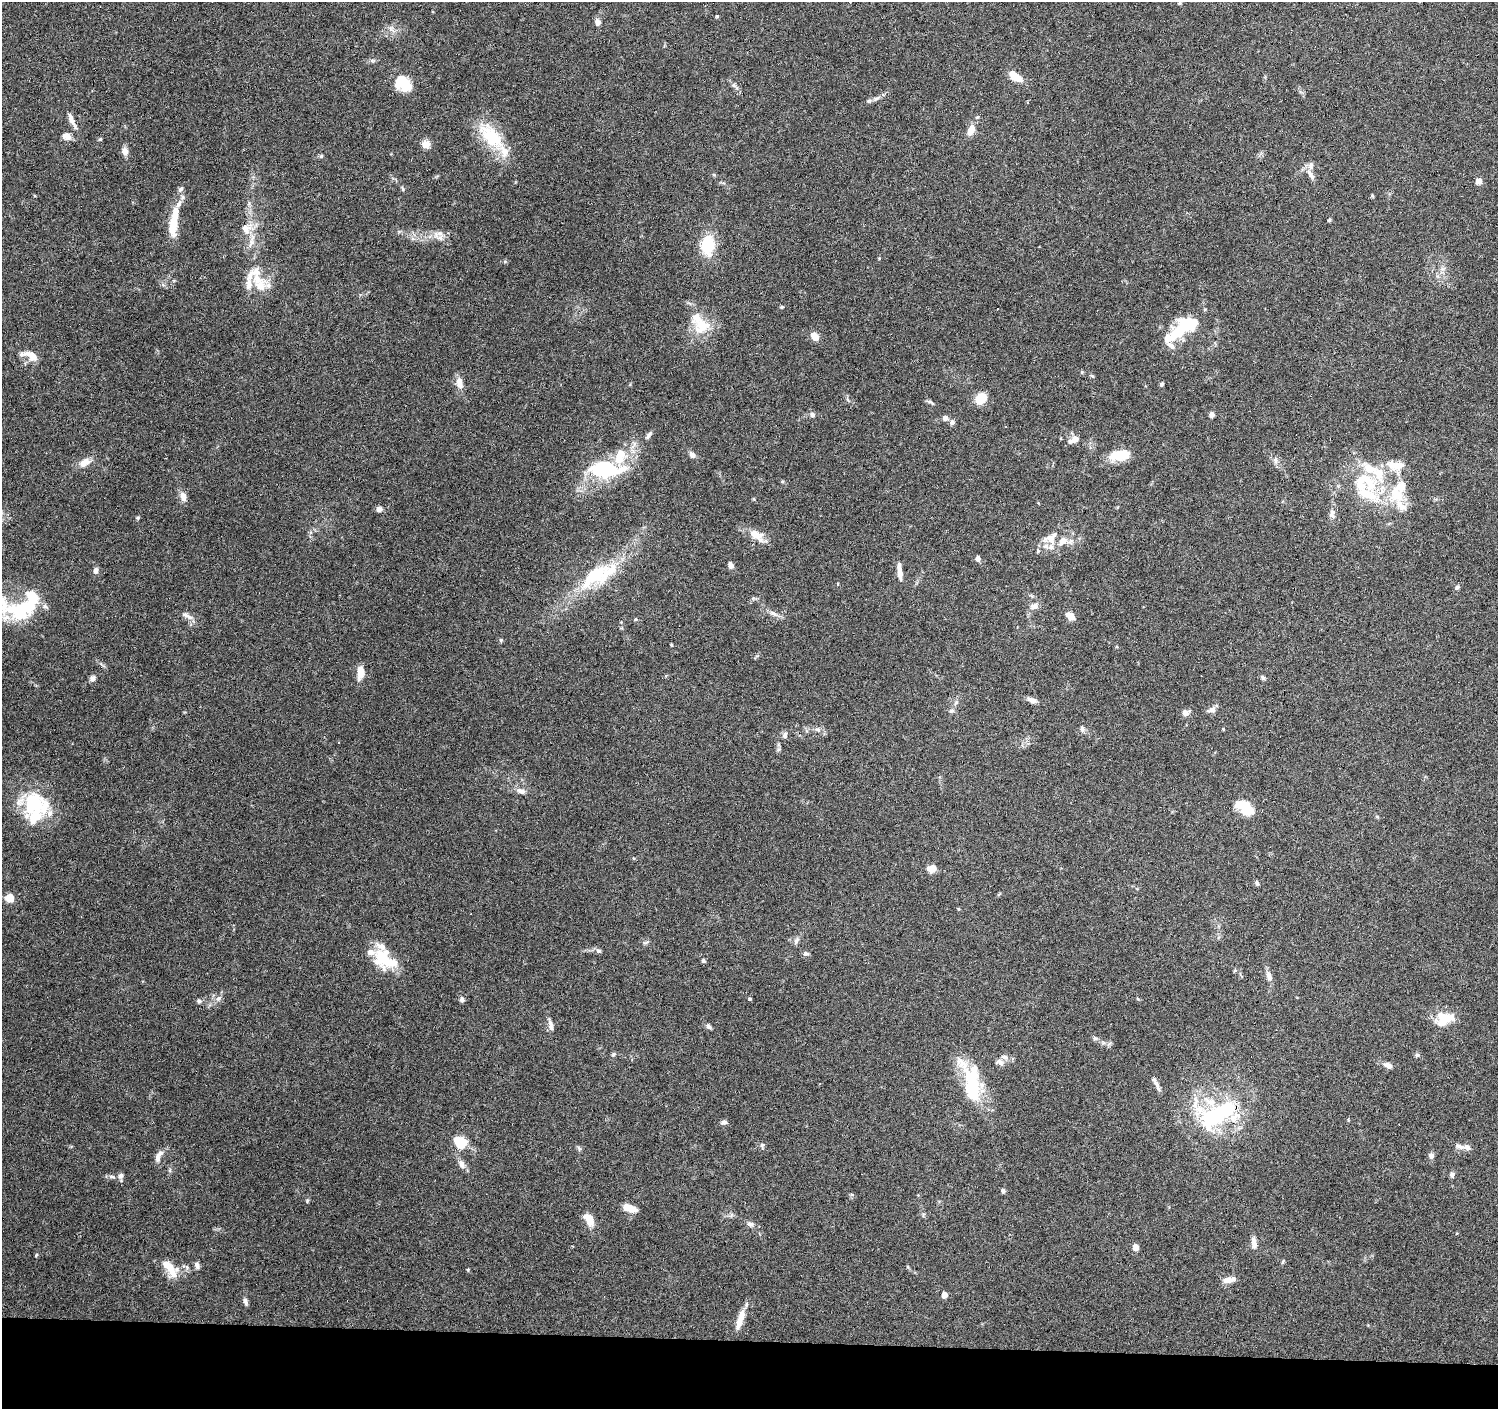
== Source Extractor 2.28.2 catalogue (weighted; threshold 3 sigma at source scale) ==
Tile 8 of 3 x 3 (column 2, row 3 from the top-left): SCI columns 1497-2992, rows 228-1634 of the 4493 x 4730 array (HDU 1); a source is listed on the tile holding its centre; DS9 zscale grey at full resolution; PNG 1500 x 1411 px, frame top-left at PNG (2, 2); no overlay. Shown black and unused: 5% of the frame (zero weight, under 3 of 6 exposures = <1% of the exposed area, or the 3 px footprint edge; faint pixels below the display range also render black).
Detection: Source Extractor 2.28.2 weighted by HDU 2 'WHT'; one run over the whole footprint, this tile lists its part. Background 0.0874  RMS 0.0044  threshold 0.0182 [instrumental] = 3 sigma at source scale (4.09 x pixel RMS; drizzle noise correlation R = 1.36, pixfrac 0.8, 0.0396/0.0396 arcsec/px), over >= 5 px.
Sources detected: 175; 7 inside a brighter object's white glare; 1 cosmic-ray / hot-pixel residue — not listed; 32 inside a brighter listed object's ellipse — not listed separately; the other 135 listed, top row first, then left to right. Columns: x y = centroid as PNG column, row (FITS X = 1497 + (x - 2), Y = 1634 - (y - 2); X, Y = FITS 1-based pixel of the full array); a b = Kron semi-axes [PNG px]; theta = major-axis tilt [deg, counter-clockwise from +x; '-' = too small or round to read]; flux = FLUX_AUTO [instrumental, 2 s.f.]
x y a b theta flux
717 16 5 4 - 0.43
598 22 8 6 -83 1.7
1015 76 15 7 -35 6.6
402 83 19 13 -42 12
734 85 7 4 -3 0.8
876 98 11 5 19 1.6
71 120 21 5 -65 2.7
971 130 13 7 66 3.7
67 136 8 6 -28 3.6
491 136 44 19 -45 18
100 139 5 4 - 0.45
425 144 10 9 - 2.6
125 151 8 7 - 2.7
321 156 5 5 - 0.57
1311 175 15 6 -58 2.3
1478 181 6 6 - 2.2
181 189 8 5 39 0.91
1372 195 5 4 - 0.45
1329 220 5 4 - 0.43
173 223 36 9 81 13
245 229 14 10 -66 4.1
440 238 11 9 47 2.4
251 243 16 5 73 2.3
707 245 19 13 85 15
258 280 20 14 -32 7.3
781 307 4 4 - 0.49
700 323 35 20 -57 12
1181 328 45 15 56 16
815 336 8 6 -50 4
31 355 17 9 -26 4.9
459 383 17 8 -79 3.3
1162 384 4 4 - 0.75
981 398 10 8 50 8.5
930 402 13 3 -35 0.82
1212 414 6 5 - 1.3
812 415 6 6 - 1.3
945 418 8 7 - 1.6
952 423 7 6 - 1
649 435 12 5 57 1.1
1074 439 12 8 63 2.1
692 455 8 7 - 1.4
1120 455 22 11 9 9.9
1275 460 9 4 82 0.99
85 462 15 9 27 3.8
1398 465 20 12 10 5.8
602 468 34 24 12 25
1363 479 27 13 5 11
1396 494 25 19 -55 14
1372 496 23 13 -45 9.4
183 497 13 8 -75 2.4
379 509 7 7 - 1.2
1332 514 12 7 -86 2
138 518 6 4 -72 0.44
757 535 22 12 -35 5.3
1050 538 21 13 26 5.7
978 558 6 6 - 1.2
731 565 7 5 -70 1.9
96 570 8 5 82 1.4
900 571 21 5 -84 3
595 575 48 21 40 23
838 584 5 3 - 0.32
1457 587 7 5 72 0.76
1034 606 11 8 6 2
17 612 54 21 -23 23
773 613 13 6 -26 1.8
1070 616 9 6 -35 3.9
189 617 12 6 -32 1.9
635 619 5 4 - 0.45
501 640 5 5 - 0.54
671 645 4 3 - 0.38
361 673 14 7 87 5
92 678 8 7 - 1.3
1263 678 7 5 -57 0.79
1032 700 12 6 -24 1.9
1212 710 10 7 10 1.7
951 711 8 5 18 0.92
1185 713 8 7 - 2.2
1082 729 9 5 -83 0.99
1223 729 4 3 - 0.36
818 730 8 5 -30 1.2
785 735 9 6 69 1.3
339 742 3 2 - 0.47
521 791 11 6 -18 2
37 804 41 26 -23 22
1247 809 18 11 -43 9.9
931 869 10 8 8 3.2
1257 883 6 5 - 0.92
10 898 8 7 - 4.9
796 941 10 5 66 1.2
646 942 9 4 22 0.73
599 951 8 3 -19 0.75
806 953 7 6 - 1
382 957 25 20 85 13
703 961 4 4 - 0.97
1269 976 13 7 -75 2.1
218 998 8 6 34 1.3
750 999 5 4 - 0.46
462 1000 6 5 - 1.4
199 1001 6 5 - 0.82
1444 1017 26 12 -12 7.8
551 1025 15 5 -78 1.8
709 1026 8 5 -40 0.91
1095 1038 6 5 - 0.74
613 1054 6 5 - 0.67
1417 1055 6 6 - 0.81
1005 1057 11 6 -13 1.8
1000 1062 10 7 -34 1.6
1388 1065 10 6 -25 2.3
973 1084 43 20 87 22
1157 1086 18 4 -67 1.7
1218 1114 52 22 33 42
724 1122 6 5 - 1.3
460 1142 15 13 -44 8
762 1145 5 5 - 0.81
1460 1146 17 6 -15 1.9
1431 1155 8 7 - 1.3
157 1157 10 6 -86 1.6
462 1164 13 7 -63 2
1452 1175 7 6 - 1
121 1176 8 6 81 1.3
112 1177 10 4 -5 1.1
1003 1191 6 5 - 0.79
307 1201 6 3 72 0.48
629 1208 14 6 -19 6.5
589 1219 13 7 -57 6.4
750 1224 10 6 -32 1.3
1254 1243 13 6 -84 2.6
1136 1247 6 5 - 2.4
36 1255 5 3 - 0.35
167 1265 18 10 -28 5
197 1265 9 6 -67 1.3
1229 1280 16 6 5 2.9
944 1295 5 4 - 3.5
245 1302 9 5 -71 1.3
740 1319 24 7 73 5.2
Overlapping masked pixels (flux is a lower limit): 1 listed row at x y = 1218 1114
Isophote crosses this tile's border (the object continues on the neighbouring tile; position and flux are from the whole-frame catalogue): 1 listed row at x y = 17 612
Unlisted compact peaks at least as high as the median listed source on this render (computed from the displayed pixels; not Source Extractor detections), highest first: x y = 468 1270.